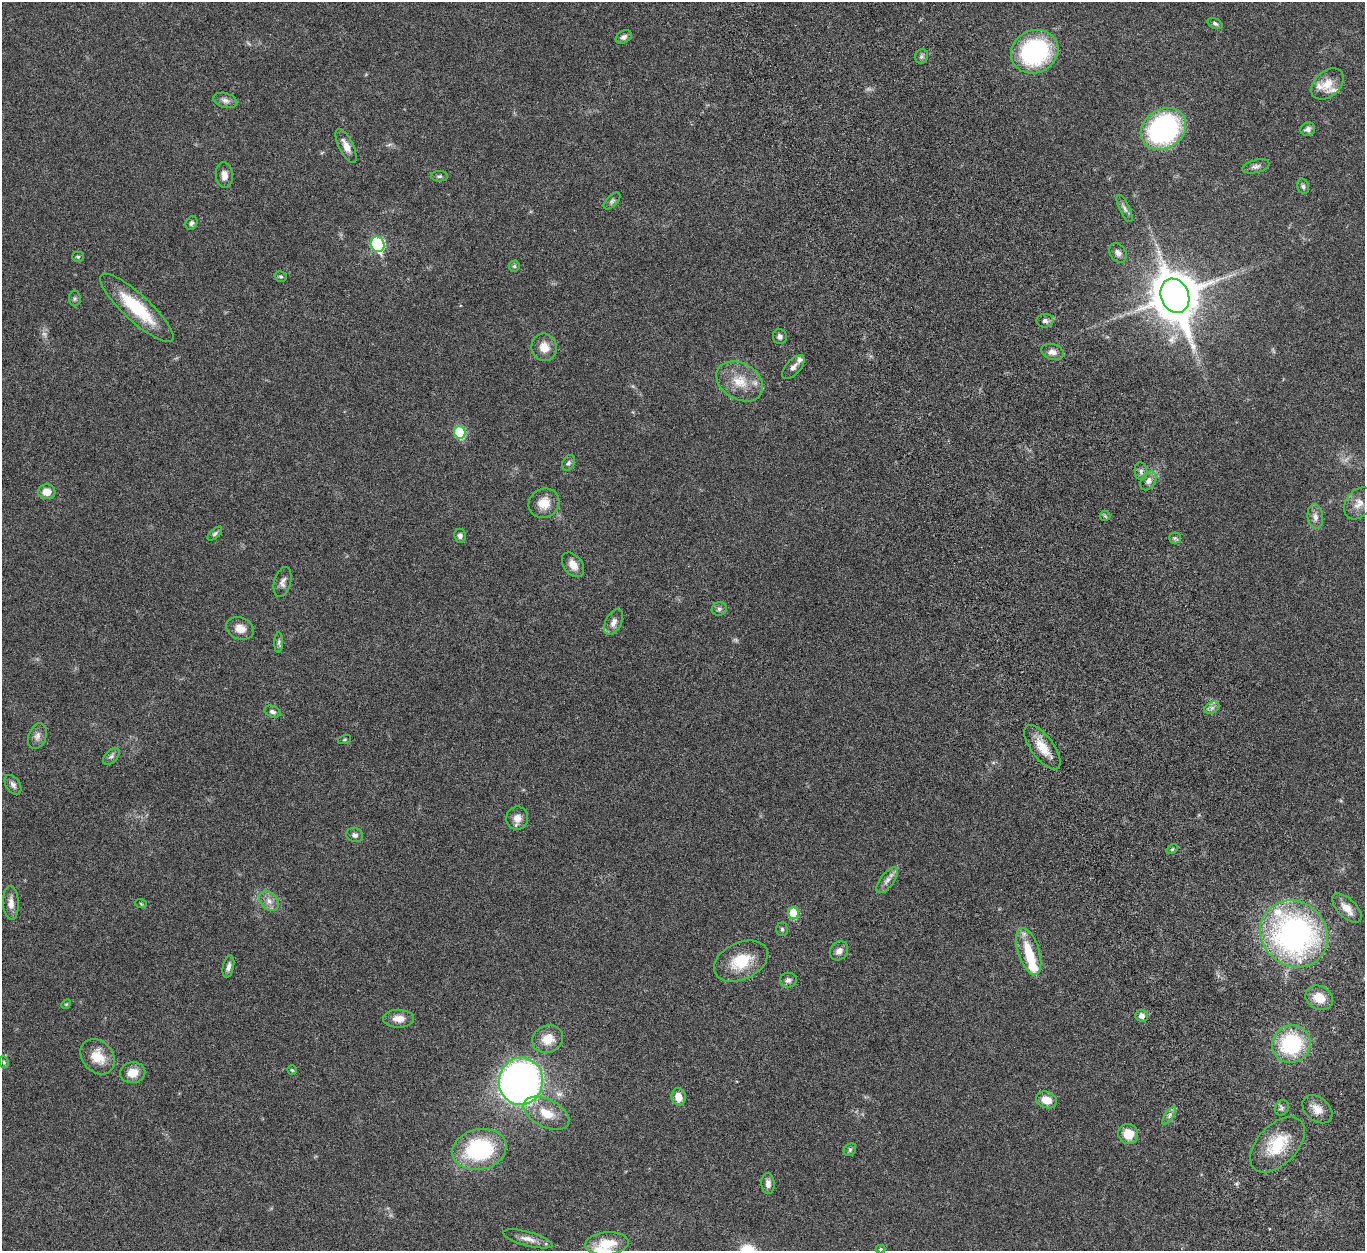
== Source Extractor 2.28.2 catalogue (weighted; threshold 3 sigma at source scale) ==
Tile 6 of 4 x 4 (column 2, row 2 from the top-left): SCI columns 1480-2842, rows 2833-4081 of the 5682 x 5544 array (HDU 1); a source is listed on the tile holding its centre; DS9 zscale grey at full resolution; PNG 1367 x 1253 px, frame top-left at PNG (2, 2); each listed source drawn as its Kron ellipse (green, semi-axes under 4 px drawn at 4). Shown black and unused: <1% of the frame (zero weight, under 5 of 10 exposures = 6% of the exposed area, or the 3 px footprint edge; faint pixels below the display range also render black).
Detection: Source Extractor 2.28.2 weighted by HDU 2 'WHT'; one run over the whole footprint, this tile lists its part. Background 0.0278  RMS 0.0018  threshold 0.00726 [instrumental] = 3 sigma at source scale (4.09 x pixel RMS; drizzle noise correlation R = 1.36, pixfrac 0.8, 0.05/0.05 arcsec/px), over >= 5 px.
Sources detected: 104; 3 too faint to see at this stretch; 1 inside a brighter object's white glare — neither listed nor drawn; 4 inside a brighter listed object's ellipse — not listed separately; the other 96 listed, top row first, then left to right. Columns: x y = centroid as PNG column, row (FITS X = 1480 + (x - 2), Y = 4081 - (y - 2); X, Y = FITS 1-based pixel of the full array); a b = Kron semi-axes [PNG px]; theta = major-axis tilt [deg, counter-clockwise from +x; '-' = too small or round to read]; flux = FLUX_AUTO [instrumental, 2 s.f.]
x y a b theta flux
1215 23 8 5 -27 0.35
624 37 8 6 31 0.51
1035 52 24 21 25 22
922 57 7 6 - 0.39
1327 84 18 12 41 2.4
225 100 12 7 -16 0.74
1163 129 24 19 33 31
1308 129 7 6 - 0.6
346 146 19 7 -64 1.4
1256 166 14 6 14 0.66
224 175 13 8 -85 1.1
439 176 8 5 -1 0.33
1303 186 8 6 -74 0.37
612 201 10 5 45 0.43
1125 208 15 5 -65 0.63
191 223 7 5 57 0.41
378 244 8 6 -68 19
1118 253 10 7 -57 0.69
78 257 5 5 - 0.22
514 266 5 5 - 0.28
281 276 6 5 - 0.26
1175 296 17 14 -69 630
75 299 8 6 89 0.31
137 308 48 13 -43 9
1045 321 8 7 - 0.55
780 337 7 7 - 0.52
544 347 14 12 -70 1.9
1053 352 11 7 -16 0.96
793 367 14 7 48 0.79
740 381 25 18 -31 3.9
460 432 6 5 - 8.5
568 463 8 6 61 0.4
1141 471 9 6 -81 0.53
1148 481 10 7 57 0.83
47 492 8 7 - 1.7
544 503 16 14 35 2.2
1359 503 17 12 53 1.5
1105 516 5 5 - 0.24
1315 517 12 7 -83 0.89
215 534 9 4 42 0.32
460 536 7 5 -79 0.53
1175 538 5 5 - 0.32
573 565 14 9 -53 1.4
283 582 15 8 75 0.83
719 609 7 6 - 0.43
613 622 13 8 63 0.99
240 628 14 10 -21 1.5
279 642 10 4 88 0.34
1212 708 8 5 29 0.55
272 712 8 5 -22 0.46
37 736 13 9 70 0.86
344 740 7 3 19 0.18
1042 747 26 11 -53 2.8
111 756 10 6 45 0.49
13 785 11 7 -55 0.64
517 818 11 11 - 1.4
355 835 8 7 - 0.52
1172 849 6 4 31 0.2
887 880 15 6 52 0.93
269 901 11 8 -46 1.1
11 903 17 8 -87 1.2
141 904 6 3 -20 0.17
1347 908 18 9 -44 1.8
794 913 6 5 - 5
782 929 7 5 -90 0.3
1294 934 35 32 -43 50
839 951 10 8 52 0.94
1029 951 24 10 -72 4.3
741 961 28 18 25 5.4
228 967 11 5 77 0.72
788 980 8 7 - 0.64
1319 998 14 11 -28 2.7
66 1004 5 4 - 0.17
1142 1016 6 6 - 0.86
399 1019 15 9 -1 1.5
548 1039 16 13 27 2.4
1291 1044 19 18 - 13
98 1057 19 15 -47 3.2
4 1062 6 4 -69 0.25
292 1070 5 4 - 0.23
133 1073 13 10 10 2.2
521 1081 23 22 - 120
678 1097 9 7 -76 1.7
1046 1100 11 8 -21 2
1282 1108 8 6 56 0.42
1317 1109 17 11 -40 1.8
546 1113 24 14 -27 3.2
1169 1116 10 4 57 0.51
1128 1134 10 9 - 2.6
1277 1145 33 20 46 6.5
479 1149 27 20 13 16
850 1150 7 5 47 0.31
768 1184 10 6 -87 0.85
528 1239 25 7 -15 1.4
607 1244 22 11 5 3.4
881 1249 5 4 - 0.24